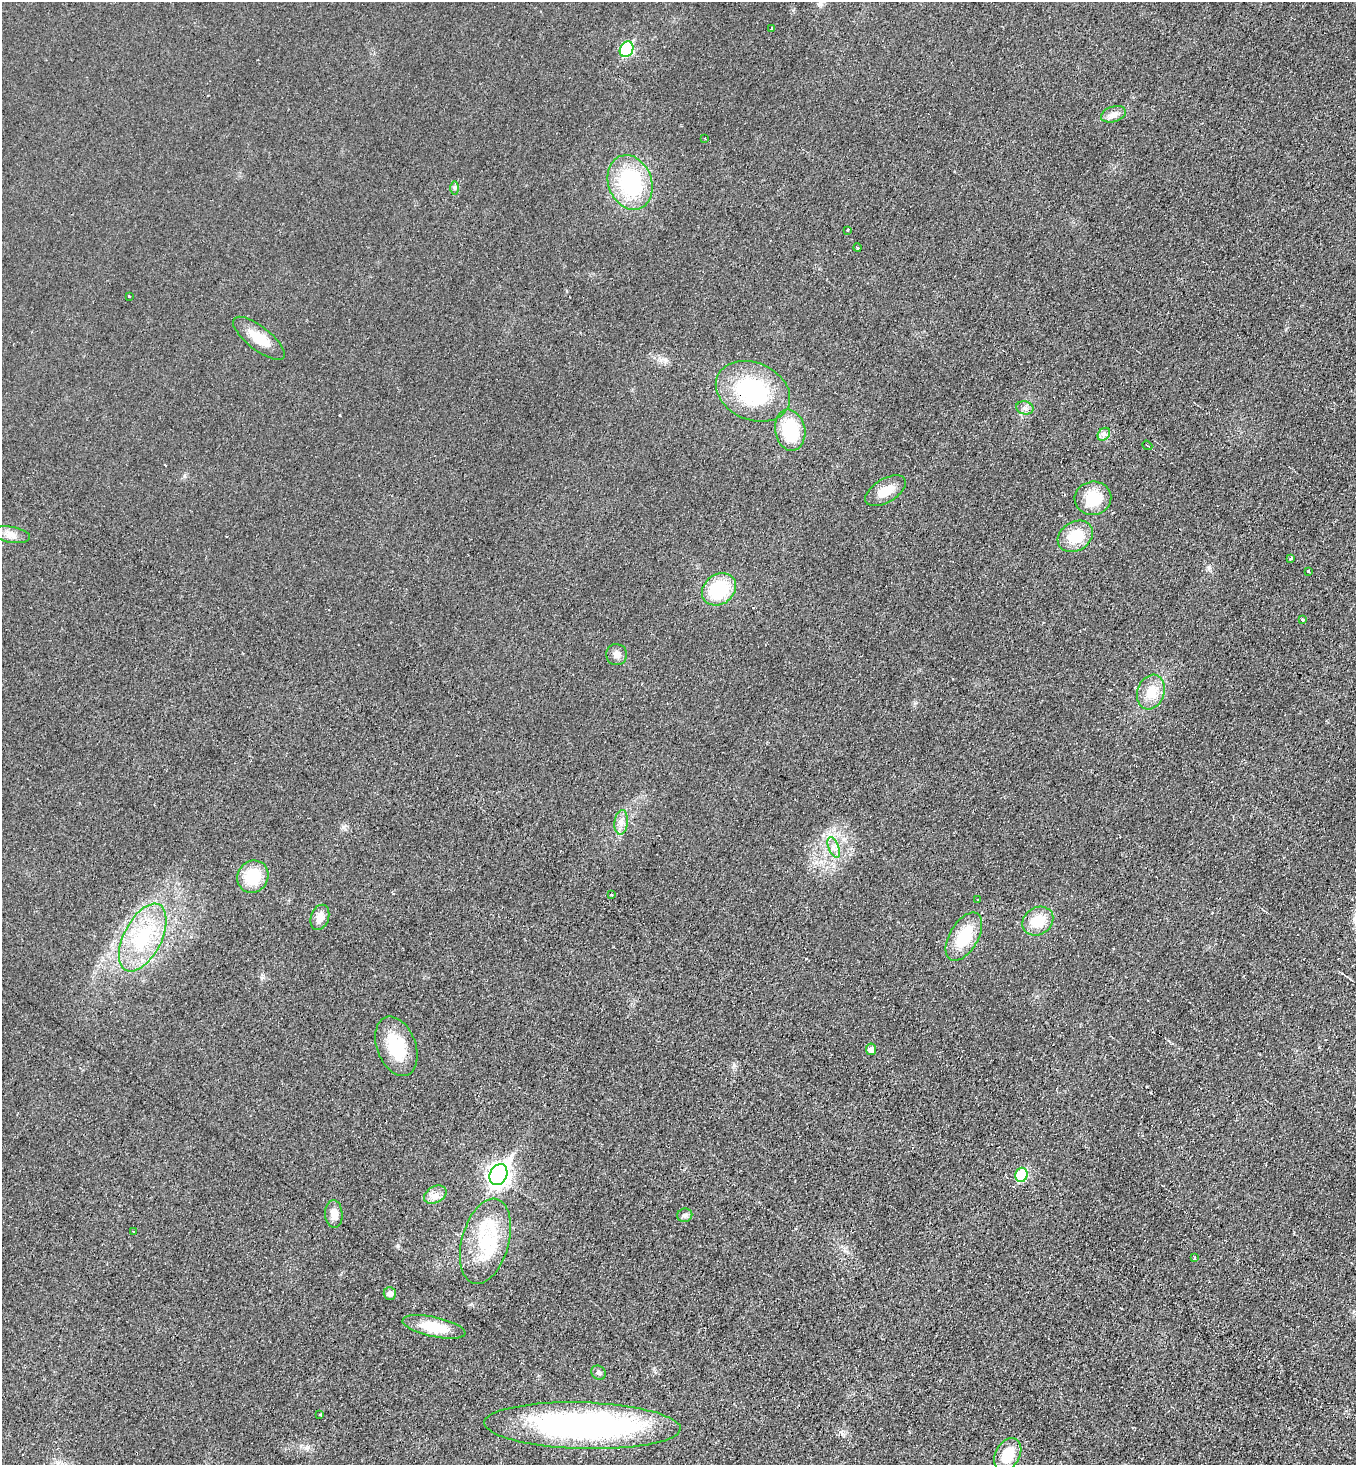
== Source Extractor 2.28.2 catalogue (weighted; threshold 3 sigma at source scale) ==
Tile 6 of 4 x 4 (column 2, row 2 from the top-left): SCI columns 1510-2863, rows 2934-4396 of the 5866 x 5858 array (HDU 1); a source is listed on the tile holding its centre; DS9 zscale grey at full resolution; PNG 1358 x 1467 px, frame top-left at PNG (2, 2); each listed source drawn as its Kron ellipse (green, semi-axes under 4 px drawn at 4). Shown black and unused: <1% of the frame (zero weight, under 2 of 3 exposures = <1% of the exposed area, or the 3 px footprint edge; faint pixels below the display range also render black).
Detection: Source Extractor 2.28.2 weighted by HDU 2 'WHT'; one run over the whole footprint, this tile lists its part. Background 0.025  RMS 0.0061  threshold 0.0273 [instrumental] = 3 sigma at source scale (4.5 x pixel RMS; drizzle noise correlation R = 1.50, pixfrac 1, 0.05/0.05 arcsec/px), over >= 5 px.
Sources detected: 53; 3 cosmic-ray / hot-pixel residue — neither listed nor drawn; the other 50 listed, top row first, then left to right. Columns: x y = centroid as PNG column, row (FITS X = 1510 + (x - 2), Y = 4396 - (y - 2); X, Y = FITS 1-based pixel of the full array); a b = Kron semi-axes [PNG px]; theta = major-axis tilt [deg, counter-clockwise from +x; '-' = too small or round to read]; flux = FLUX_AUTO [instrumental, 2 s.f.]
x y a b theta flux
772 28 3 3 - 2.1
627 49 8 6 63 53
1113 114 13 7 17 3.6
705 138 3 2 - 0.46
630 182 28 21 -71 57
455 188 7 4 90 1.2
848 230 3 3 - 1.3
857 248 4 3 - 7.9
129 296 3 3 - 2.6
259 338 31 11 -38 13
753 391 39 28 -24 62
1025 408 9 6 -13 2.3
790 430 20 15 -80 30
1104 434 7 5 45 1.9
1147 445 5 3 - 0.9
886 491 23 11 31 9.8
1093 498 18 16 12 18
11 535 19 8 -9 4.8
1075 536 19 14 33 17
1290 558 3 3 - 12
1308 571 3 2 - 2.9
719 589 18 15 37 37
1302 620 3 3 - 1.9
616 655 10 10 - 3.4
1151 692 18 13 72 12
621 822 12 6 85 3.9
834 848 11 5 -68 2.9
253 877 16 15 - 21
611 894 3 3 - 0.97
977 900 3 3 - 1.4
320 917 13 9 71 5.1
1038 921 16 13 34 15
964 937 26 14 60 24
143 938 37 19 63 43
396 1046 31 19 -70 25
871 1049 6 5 - 4.1
498 1175 11 8 63 360
1021 1175 7 6 - 34
435 1195 12 8 28 4.3
334 1214 14 9 -87 6.1
685 1215 7 6 - 1.6
134 1232 3 2 - 0.67
485 1241 44 23 74 38
1194 1257 4 3 - 0.66
390 1293 6 6 - 2.9
434 1327 32 10 -12 19
599 1373 8 6 -41 1.5
320 1414 4 2 - 0.54
582 1426 98 23 -2 200
1008 1455 17 12 61 16
Overlapping masked pixels (flux is a lower limit): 1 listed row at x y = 753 391
Unlisted compact peaks at least as high as the median listed source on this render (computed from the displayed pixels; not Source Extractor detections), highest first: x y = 1209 567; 398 1246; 734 1065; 184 476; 343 827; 915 703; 793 10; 834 866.